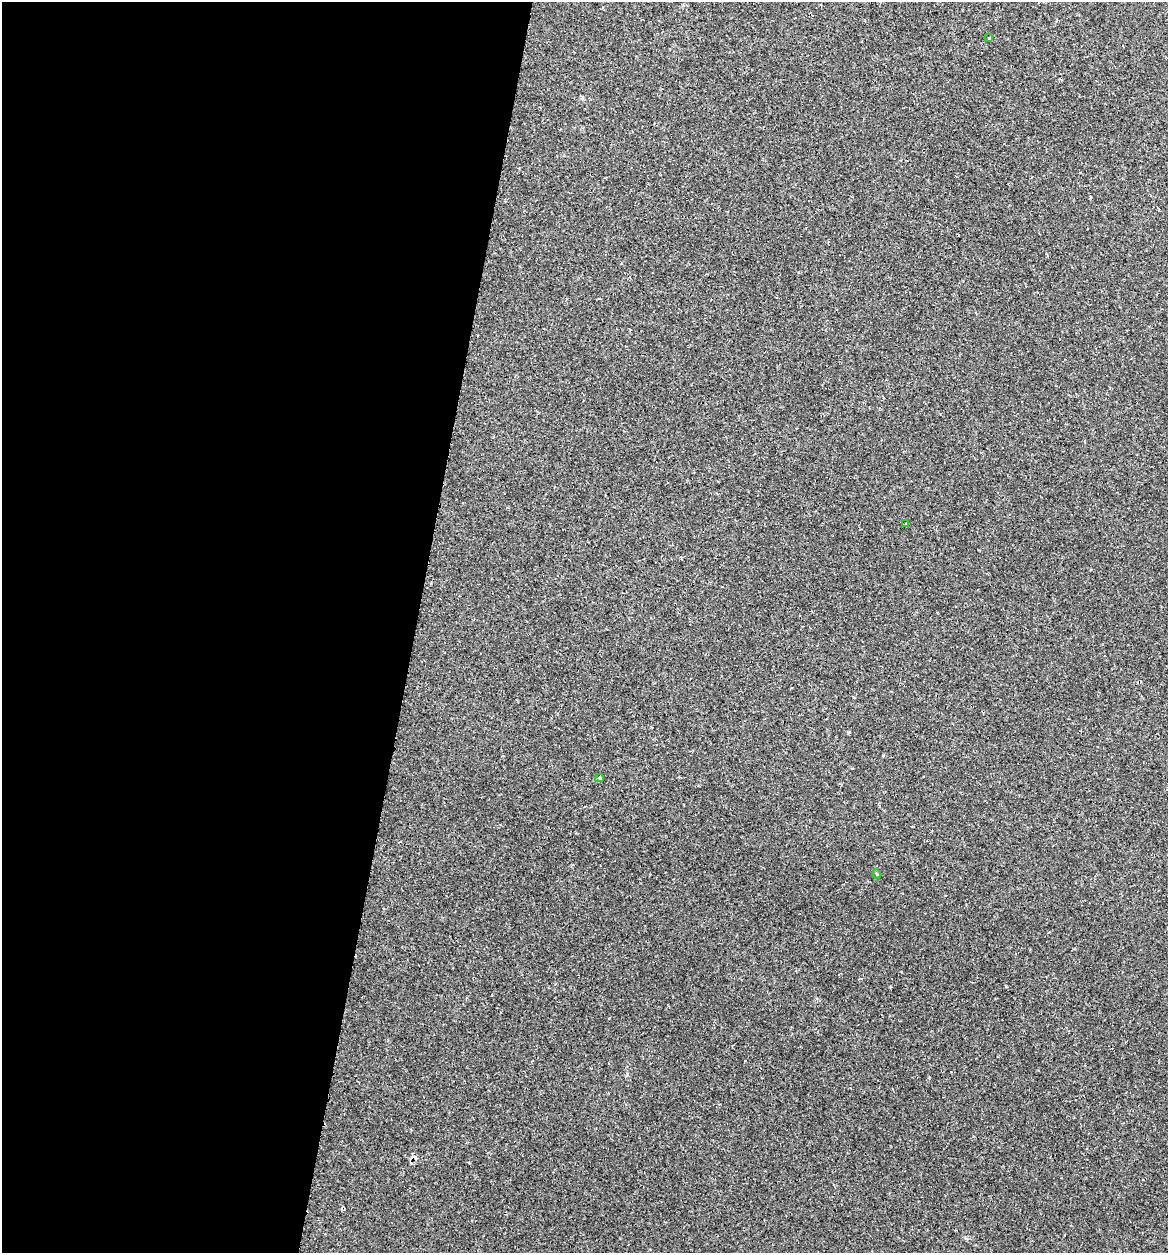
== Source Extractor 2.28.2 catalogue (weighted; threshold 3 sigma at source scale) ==
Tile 5 of 4 x 4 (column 1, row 2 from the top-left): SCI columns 124-1289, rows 2532-3782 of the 5031 x 5032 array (HDU 1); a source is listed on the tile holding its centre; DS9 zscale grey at full resolution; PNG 1170 x 1255 px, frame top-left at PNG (2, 2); each listed source drawn as its Kron ellipse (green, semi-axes under 4 px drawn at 4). Shown black and unused: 36% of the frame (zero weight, under 2 of 3 exposures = <1% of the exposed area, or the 3 px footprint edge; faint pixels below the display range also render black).
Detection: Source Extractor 2.28.2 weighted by HDU 2 'WHT'; one run over the whole footprint, this tile lists its part. Background 0.0939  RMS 0.006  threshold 0.0269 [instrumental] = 3 sigma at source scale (4.5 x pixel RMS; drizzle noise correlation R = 1.50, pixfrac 1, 0.05/0.05 arcsec/px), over >= 5 px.
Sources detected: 6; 2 cosmic-ray / hot-pixel residue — neither listed nor drawn; the other 4 listed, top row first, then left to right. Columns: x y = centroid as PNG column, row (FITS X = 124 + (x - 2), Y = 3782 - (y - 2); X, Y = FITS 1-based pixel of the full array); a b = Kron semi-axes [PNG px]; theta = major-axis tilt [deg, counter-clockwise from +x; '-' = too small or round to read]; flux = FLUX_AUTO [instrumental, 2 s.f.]
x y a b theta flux
989 38 3 3 - 1
906 524 3 2 - 0.67
599 778 4 3 - 0.9
876 874 4 3 - 0.59